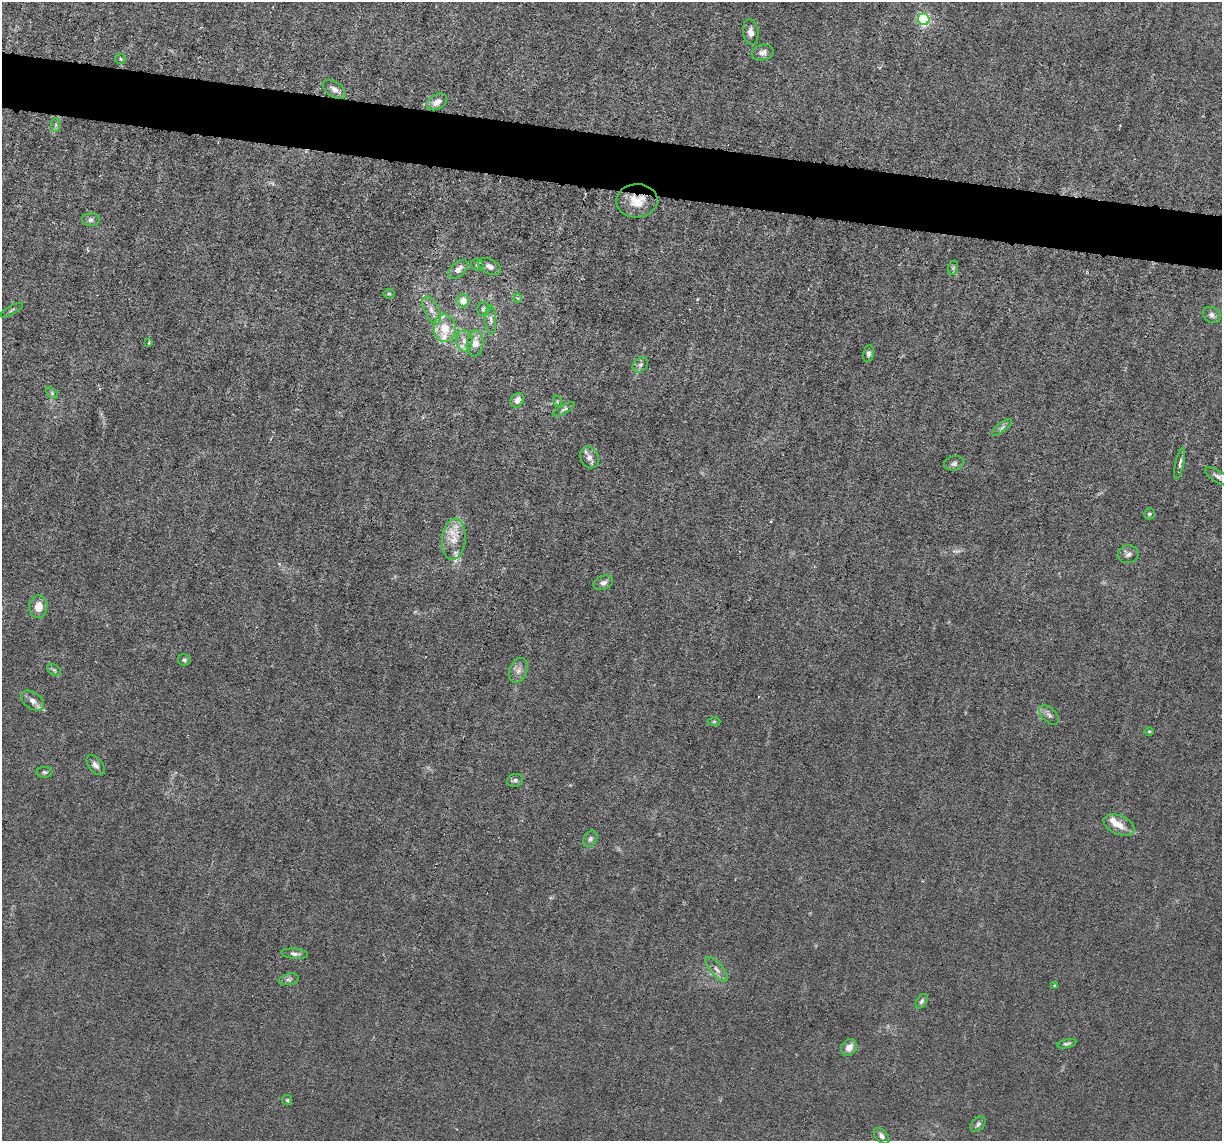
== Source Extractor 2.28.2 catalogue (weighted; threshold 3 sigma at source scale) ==
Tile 11 of 4 x 4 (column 3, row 3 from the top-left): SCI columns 2443-3662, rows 1375-2513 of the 4883 x 4908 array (HDU 1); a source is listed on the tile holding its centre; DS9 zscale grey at full resolution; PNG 1224 x 1143 px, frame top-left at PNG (2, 2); each listed source drawn as its Kron ellipse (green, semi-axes under 4 px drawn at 4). Shown black and unused: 5% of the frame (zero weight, under 3 of 6 exposures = <1% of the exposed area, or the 3 px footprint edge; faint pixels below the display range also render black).
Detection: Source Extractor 2.28.2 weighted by HDU 2 'WHT'; one run over the whole footprint, this tile lists its part. Background 0.0122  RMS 0.0026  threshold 0.0108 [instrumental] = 3 sigma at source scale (4.09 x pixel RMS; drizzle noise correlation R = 1.36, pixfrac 0.8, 0.05/0.05 arcsec/px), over >= 5 px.
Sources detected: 72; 2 too faint to see at this stretch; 1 cosmic-ray / hot-pixel residue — neither listed nor drawn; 6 inside a brighter listed object's ellipse — not listed separately; the other 63 listed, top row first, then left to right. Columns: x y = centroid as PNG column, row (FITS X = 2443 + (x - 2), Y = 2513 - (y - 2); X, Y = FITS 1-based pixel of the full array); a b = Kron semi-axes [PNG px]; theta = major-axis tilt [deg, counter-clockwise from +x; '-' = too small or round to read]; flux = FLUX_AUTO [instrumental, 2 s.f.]
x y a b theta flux
924 19 6 5 - 44
751 32 13 7 -81 1.4
763 52 11 7 11 1.3
121 59 5 5 - 0.36
334 89 13 7 -33 1.5
437 102 11 7 32 2.2
56 125 7 4 89 0.54
637 201 21 16 2 5.4
91 220 9 6 -1 0.83
477 265 6 5 - 0.43
489 267 12 7 -27 1.3
953 268 7 5 78 0.48
458 269 12 7 42 1.7
389 294 5 5 - 0.36
518 298 4 4 - 0.38
463 301 6 6 - 2.9
483 309 7 6 - 0.68
12 310 12 2 31 0.38
431 310 15 7 -65 1.8
1212 315 9 7 -34 1
491 320 14 5 -88 1
445 328 14 11 -88 4.8
464 341 10 8 -85 1.7
149 343 3 2 - 0.3
475 343 13 8 85 2.6
868 354 8 5 80 0.69
640 365 8 6 45 0.83
52 393 7 4 -46 0.49
517 400 8 6 53 2
557 401 6 3 -72 0.26
564 409 12 3 29 0.67
1002 427 12 4 37 0.74
589 457 11 8 -64 1.6
954 463 10 7 10 0.86
1180 463 16 4 78 1
1218 477 15 6 -30 1.1
1149 514 5 5 - 0.45
454 539 20 11 84 4.2
1128 554 10 9 - 1.1
603 583 10 6 18 0.9
38 607 11 9 83 3.1
184 660 6 6 - 0.48
54 670 8 5 -31 0.51
518 670 13 8 67 1.6
33 701 13 8 -37 1.6
1049 715 12 7 -44 1.1
714 722 6 4 0 0.36
1149 731 5 3 - 0.24
95 765 12 6 -50 1.1
44 772 8 5 1 0.56
515 780 8 6 14 0.75
1119 825 16 9 -24 3.3
590 839 9 6 61 0.74
295 954 13 5 -5 0.94
717 969 15 6 -49 1.4
289 979 10 5 13 0.72
1054 985 4 3 - 0.28
922 1001 8 5 57 0.61
1067 1044 10 4 13 0.59
849 1048 9 7 53 2.1
287 1100 5 5 - 0.35
978 1124 9 6 46 0.75
882 1136 9 6 -46 0.91
Overlapping masked pixels (flux is a lower limit): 1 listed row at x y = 637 201
Isophote crosses this tile's border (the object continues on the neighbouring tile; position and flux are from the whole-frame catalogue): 1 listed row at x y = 1218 477